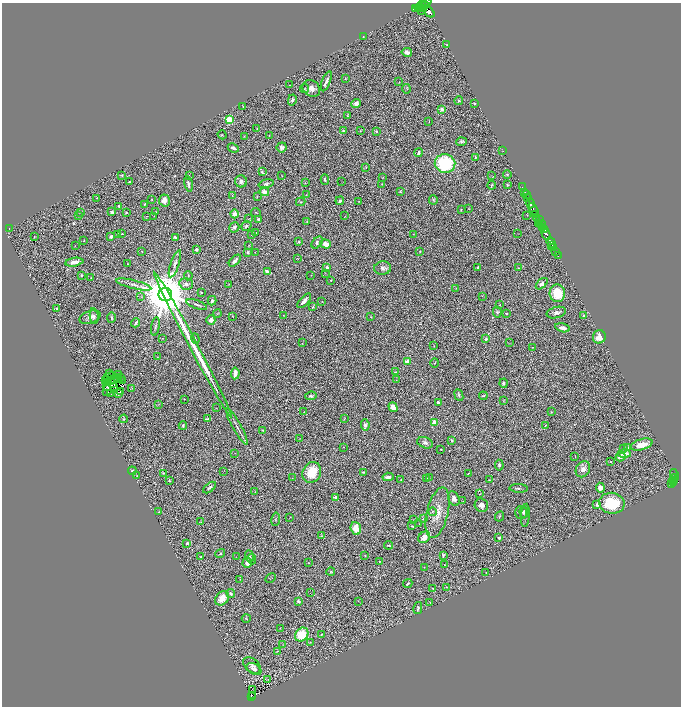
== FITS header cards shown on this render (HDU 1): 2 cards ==
NAXIS1  =                 1357
NAXIS2  =                 1408

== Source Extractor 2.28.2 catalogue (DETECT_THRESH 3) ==
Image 1357 x 1408 px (HDU 1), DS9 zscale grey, zoomed out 1/2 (1 PNG px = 2 x 2 image px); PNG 683 x 708 px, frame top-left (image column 1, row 1407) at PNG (2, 3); each listed source drawn as its Kron ellipse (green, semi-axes under 4 px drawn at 4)
Background 0.745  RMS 0.045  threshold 0.135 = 3 sigma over >= 5 px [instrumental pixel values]
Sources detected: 389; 51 cannot appear on this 1/2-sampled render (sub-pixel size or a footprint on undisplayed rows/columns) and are neither listed nor drawn; the other 338 listed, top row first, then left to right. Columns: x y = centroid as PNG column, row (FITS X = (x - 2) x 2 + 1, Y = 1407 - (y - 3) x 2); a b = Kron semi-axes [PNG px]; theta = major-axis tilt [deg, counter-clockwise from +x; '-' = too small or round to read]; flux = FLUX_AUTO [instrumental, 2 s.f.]
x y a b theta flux
423 4 9 3 29 1400
426 6 2 1 - 150
416 8 2 2 - 320
421 8 4 2 - 350
424 9 2 2 - 260
422 10 3 2 - 230
428 11 8 4 -47 1600
363 36 2 2 - 6.8
447 44 4 1 - 3.8
407 52 5 3 - 33
345 79 4 3 - 6.7
326 81 10 3 69 35
399 82 2 2 - 3.5
289 85 3 2 - 2.9
311 88 9 7 -40 64
305 89 4 3 - 8.9
406 89 5 1 - 4.1
292 100 5 4 - 28
459 101 4 3 - 9.3
474 103 2 2 - 5.4
356 104 5 4 - 53
243 107 2 2 - 4.2
442 109 3 3 - 35
348 116 3 2 - 4.9
229 120 3 3 - 450
429 121 2 1 - 2.4
257 128 4 3 - 6.5
360 130 3 2 - 6.8
343 131 3 2 - 8.6
376 131 2 2 - 10
222 135 5 1 - 3.1
269 135 3 2 - 2.9
244 136 3 2 - 4.6
461 142 5 3 - 15
282 147 5 5 - 28
233 148 5 3 - 31
503 151 2 2 - 3.2
419 153 4 3 - 14
475 157 2 2 - 9.2
445 163 10 9 - 680
366 167 3 2 - 5.5
262 172 2 2 - 8.6
121 175 2 2 - 6.1
189 175 2 2 - 3.9
507 175 4 4 - 13
282 176 2 1 - 3.4
492 176 3 2 - 5
383 178 2 1 - 2.8
325 180 5 3 - 9.7
241 181 6 6 - 36
129 182 2 2 - 5.3
341 182 3 1 - 1.9
305 183 2 2 - 4.5
188 184 7 3 -78 24
266 184 8 4 15 19
382 184 3 2 - 4.7
492 185 4 2 - 8.9
507 185 3 2 - 7.5
522 187 2 1 - 13
264 192 5 4 - 51
400 192 3 3 - 9.3
524 192 3 1 - 15
526 194 2 1 - 6.4
232 195 2 1 - 2.7
306 195 3 2 - 3.8
257 196 3 2 - 3.4
527 197 3 1 - 24
97 198 2 2 - 4.2
152 200 2 2 - 4.8
164 200 6 5 - 52
433 200 5 4 - 10
340 201 4 3 - 26
359 201 2 2 - 4
301 202 5 3 - 10
530 203 5 3 - 660
145 204 3 3 - 10
119 206 3 2 - 24
469 208 4 3 - 5.6
533 209 7 2 -58 370
461 210 3 2 - 4.8
80 212 2 2 - 4.6
112 212 3 3 - 30
156 212 2 1 - 4.7
256 212 5 2 - 5
126 213 3 3 - 8
234 214 4 4 - 63
527 215 2 2 - 3.2
536 215 3 2 - 150
78 216 2 1 - 2.3
147 216 3 2 - 4.5
154 216 2 2 - 2.4
345 216 2 1 - 2.2
536 217 4 2 - 130
248 219 3 2 - 3.3
258 219 4 3 - 10
539 219 4 2 - 73
307 222 4 3 - 6.7
538 224 3 2 - 110
542 225 5 2 - 200
246 226 5 3 - 13
234 227 5 4 - 28
542 228 3 3 - 320
9 229 2 1 - 2.3
544 230 2 1 - 62
256 232 2 2 - 2.8
118 234 2 1 - 3.8
122 234 3 2 - 4.6
414 234 2 1 - 2.7
518 234 2 1 - 2.7
546 234 7 2 -72 490
252 235 2 2 - 9.1
111 236 3 3 - 16
34 237 2 1 - 3.1
175 237 4 2 - 19
84 240 3 2 - 5.1
299 242 2 2 - 9
317 242 7 4 47 20
551 242 6 2 -71 92
325 244 5 4 - 77
249 245 2 2 - 4.1
552 245 3 1 - 47
75 246 2 1 - 2.2
554 248 3 2 - 53
196 250 3 2 - 29
142 251 2 2 - 4
420 251 2 2 - 5.2
248 252 4 3 - 10
255 252 2 1 - 3.2
556 252 3 2 - 38
558 256 2 1 - 17
297 259 2 2 - 3.9
235 261 7 3 44 41
74 262 9 4 9 60
127 264 2 2 - 6.7
175 264 14 4 71 38
327 267 3 3 - 18
478 267 2 2 - 18
383 268 8 6 6 36
518 268 3 2 - 4.9
267 272 4 3 - 51
325 273 2 1 - 2.3
81 275 3 3 - 8.5
311 275 3 1 - 2.6
188 276 4 3 - 9.1
91 277 2 1 - 2.8
331 280 3 3 - 6.6
134 284 18 4 -14 50
186 284 7 5 -15 34
229 284 2 2 - 3.2
542 284 7 4 43 37
456 288 3 2 - 4.3
201 293 3 2 - 6.5
557 293 9 7 -84 240
165 295 7 6 - 65000
482 296 2 1 - 2.2
141 297 3 2 - 3.9
212 301 5 3 - 21
304 301 9 3 47 47
322 302 2 1 - 3
197 304 11 2 -20 19
500 304 2 1 - 2.8
313 307 3 2 - 7.9
57 308 3 2 - 8.5
497 312 5 4 - 14
218 313 4 2 - 5.4
506 313 2 2 - 9.9
556 313 10 5 14 39
283 315 3 2 - 4
584 315 4 3 - 10
94 316 8 4 -81 22
232 316 3 2 - 3.5
90 317 11 6 18 52
371 317 4 3 - 7.8
111 318 5 3 - 12
211 320 4 4 - 51
136 323 4 3 - 17
155 327 9 3 80 19
562 328 7 4 -14 57
599 337 7 6 - 74
162 338 2 2 - 3.6
195 339 5 2 - 6.8
486 339 3 3 - 17
302 343 3 2 - 3.5
510 343 2 1 - 2.3
193 345 82 3 -62 1100
434 346 3 1 - 3.7
533 347 3 2 - 4
157 357 3 2 - 5.1
407 361 2 2 - 140
435 363 4 2 - 6.2
395 372 4 2 - 5.6
109 373 2 1 - 4.1
235 373 6 3 85 53
118 375 2 1 - 3.3
112 376 3 1 - 3.8
107 377 2 1 - 5.9
117 378 2 1 - 2.6
120 378 2 1 - 7.5
106 380 2 1 - 4.8
115 380 3 1 - 11
122 380 2 1 - 13
396 380 2 1 - 2.3
111 381 2 1 - 2.4
107 382 2 1 - 1
503 383 4 3 - 17
113 384 2 1 - 25
107 386 4 1 - 6.6
113 387 2 1 - 8.5
132 388 3 3 - 6.2
107 390 5 2 - 11
121 391 2 1 - 2
110 393 2 1 - 3.2
118 394 2 1 - 3
459 395 6 3 -67 12
311 396 6 4 6 16
483 396 4 2 - 7.9
184 399 2 1 - 3.4
503 400 3 2 - 6.4
438 402 3 3 - 21
158 404 3 2 - 4.2
393 407 5 4 - 70
216 408 3 2 - 4.1
304 412 3 2 - 3.3
551 412 3 2 - 4.3
123 419 4 3 - 7.9
207 419 4 2 - 10
344 419 3 2 - 4.7
434 422 4 4 - 70
183 425 4 3 - 11
365 425 6 4 -83 24
546 425 3 2 - 4.6
237 426 20 3 -61 36
262 430 4 2 - 6
300 439 2 1 - 2.9
452 440 3 3 - 18
425 443 8 5 -19 31
642 445 11 5 16 130
343 447 2 1 - 4.3
627 448 4 4 - 29
441 449 2 1 - 3.9
623 449 3 3 - 9.3
235 453 2 2 - 3
624 453 7 4 -4 110
575 456 3 1 - 2.7
620 457 5 3 - 43
610 462 3 2 - 4.4
499 465 5 4 - 14
583 469 8 6 57 54
132 471 4 3 - 10
224 472 2 1 - 2.2
312 472 11 9 61 240
363 472 3 2 - 7.3
163 473 4 3 - 8.8
469 473 3 2 - 3.7
674 474 5 2 - 160
137 476 3 2 - 4
388 477 6 3 5 33
429 477 2 1 - 2
676 477 2 2 - 110
292 478 2 1 - 2.7
426 479 3 2 - 4.8
674 479 2 1 - 32
401 480 3 2 - 4.9
489 480 4 2 - 3.6
169 481 3 3 - 10
674 481 4 2 - 170
674 483 3 2 - 82
672 484 4 2 - 63
210 488 7 3 39 18
519 488 9 2 -2 15
600 488 5 4 - 36
255 492 3 2 - 3.1
479 494 4 3 - 5.3
335 497 2 2 - 75
454 498 8 5 -64 42
463 501 2 1 - 3.3
612 503 13 10 -8 410
597 504 3 3 - 31
481 505 7 6 - 46
158 512 2 1 - 2.1
432 512 4 4 - 10
521 512 6 6 - 29
524 512 6 4 -86 19
437 513 26 10 76 160
525 515 12 4 86 18
499 516 5 3 - 9.3
290 517 3 2 - 2.4
276 519 7 2 81 6.2
423 519 3 3 - 6.9
413 520 3 1 - 2.7
201 522 3 2 - 3
419 524 2 1 - 2.7
412 526 3 3 - 5.7
356 528 6 5 - 140
322 536 3 2 - 3
424 537 6 5 - 72
499 538 4 3 - 12
187 543 2 2 - 39
388 545 4 3 - 9.5
220 554 5 3 - 9.8
443 555 3 2 - 9.2
249 556 6 4 -72 17
365 556 3 3 - 5.4
201 557 3 3 - 10
236 557 2 1 - 2
252 559 5 3 - 12
379 562 3 2 - 9.5
247 563 5 4 - 42
309 563 2 1 - 2.7
444 565 3 2 - 5
424 567 2 1 - 2.5
331 572 4 3 - 7.4
486 572 2 1 - 3.4
271 578 5 2 - 7.1
240 579 2 2 - 3.3
408 584 5 2 - 12
447 587 3 1 - 3
433 588 2 1 - 4.2
231 593 4 3 - 17
310 593 2 1 - 2.4
222 598 8 6 48 140
298 601 4 3 - 14
358 601 2 2 - 2.9
430 602 3 2 - 3.5
418 608 6 3 77 17
246 618 4 2 - 5
280 628 3 1 - 3.9
302 635 7 6 - 280
321 635 3 2 - 7.9
310 642 3 3 - 5.3
283 645 2 1 - 2.1
277 651 2 2 - 3.1
252 665 10 6 -40 37
254 669 8 5 -32 53
268 679 2 1 - 2.5
252 689 2 1 - 5.1
252 695 2 1 - 31
252 697 4 2 - 85
At the frame edge (FLAGS 8, measured only in part): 1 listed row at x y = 423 4
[51 sub-pixel or undisplayed-footprint detections neither listed nor drawn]